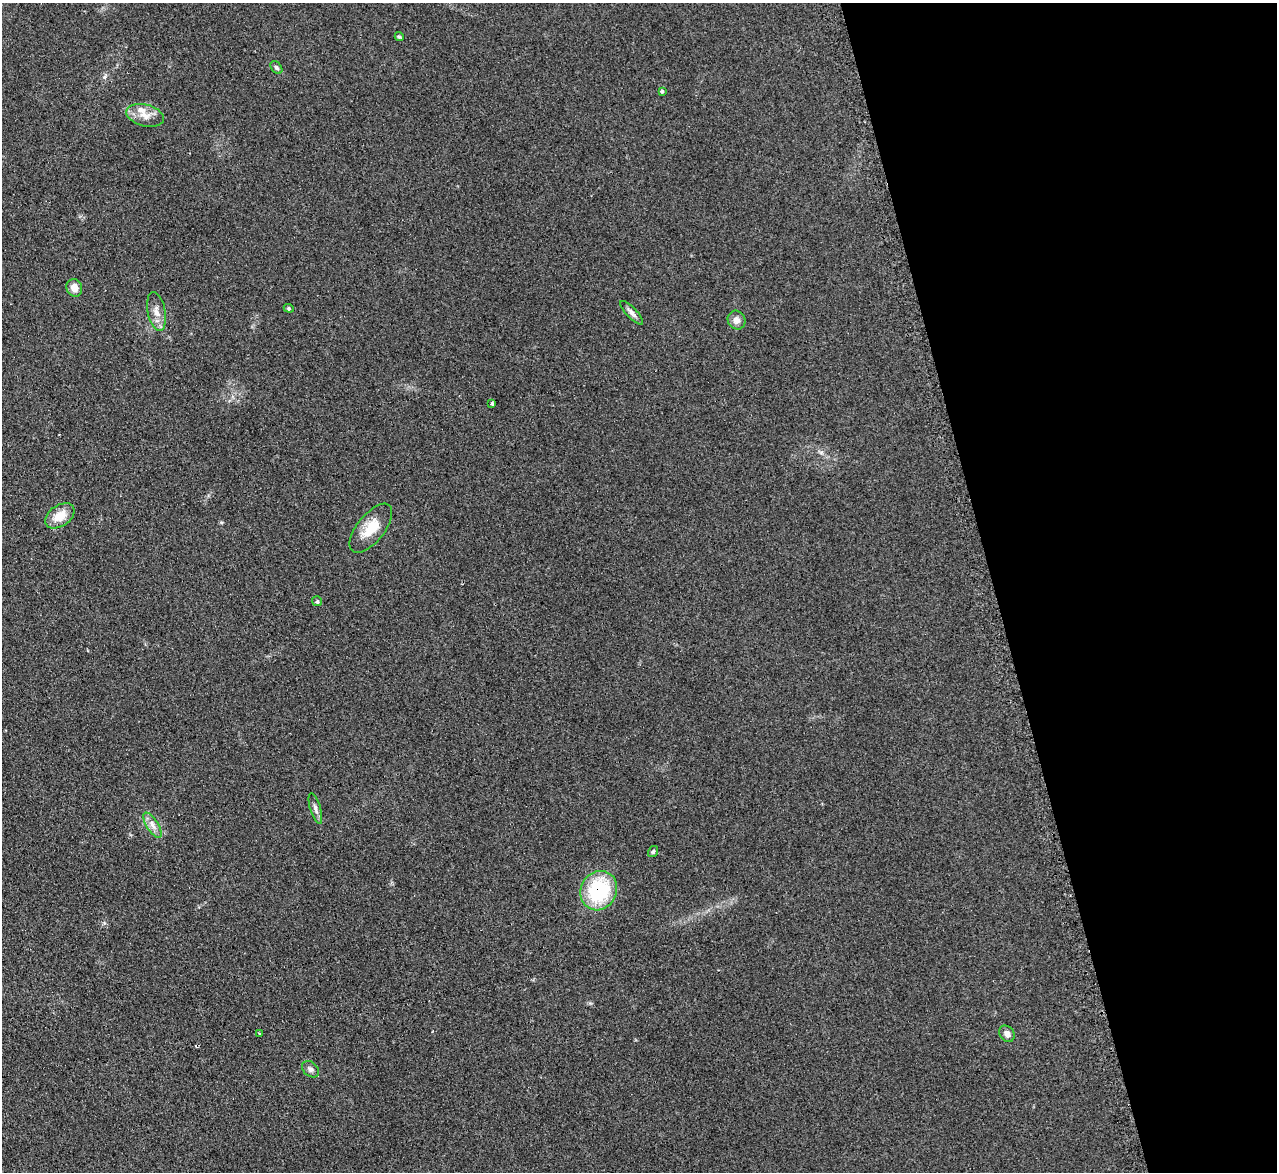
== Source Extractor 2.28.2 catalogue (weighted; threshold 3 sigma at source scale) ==
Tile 12 of 4 x 4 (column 4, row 3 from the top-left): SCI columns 3845-5119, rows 1433-2602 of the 5128 x 5082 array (HDU 1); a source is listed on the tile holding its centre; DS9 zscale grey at full resolution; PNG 1279 x 1174 px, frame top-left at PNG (2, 3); each listed source drawn as its Kron ellipse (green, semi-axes under 4 px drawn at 4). Shown black and unused: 22% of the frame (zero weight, under 2 of 3 exposures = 2% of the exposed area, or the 3 px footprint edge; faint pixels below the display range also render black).
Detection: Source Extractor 2.28.2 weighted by HDU 2 'WHT'; one run over the whole footprint, this tile lists its part. Background 0.221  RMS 0.015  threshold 0.0671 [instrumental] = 3 sigma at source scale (4.5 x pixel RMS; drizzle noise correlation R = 1.50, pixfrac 1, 0.05/0.05 arcsec/px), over >= 5 px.
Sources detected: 21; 1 inside a brighter listed object's ellipse — not listed separately; the other 20 listed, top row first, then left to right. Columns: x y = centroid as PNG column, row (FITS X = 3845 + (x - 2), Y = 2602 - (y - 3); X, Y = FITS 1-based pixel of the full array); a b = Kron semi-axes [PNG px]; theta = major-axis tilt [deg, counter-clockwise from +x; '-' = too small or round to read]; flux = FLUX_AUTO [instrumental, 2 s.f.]
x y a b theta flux
399 37 5 4 - 2.1
276 68 7 5 -50 3.2
662 91 4 3 - 2.1
145 115 19 11 -14 16
74 288 9 8 - 12
289 308 5 4 - 2
157 312 19 8 -79 13
632 313 15 5 -46 6.3
737 320 10 8 -56 9
492 403 3 3 - 19
60 516 16 10 34 22
371 528 29 13 51 33
317 601 5 5 - 2
315 809 16 5 -74 5.9
153 825 14 6 -58 8.8
653 852 6 5 - 2.5
599 891 20 18 60 120
260 1033 3 2 - 2
1007 1034 9 7 -53 8
310 1069 10 7 -41 5.3
Overlapping masked pixels (flux is a lower limit): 1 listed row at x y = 599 891